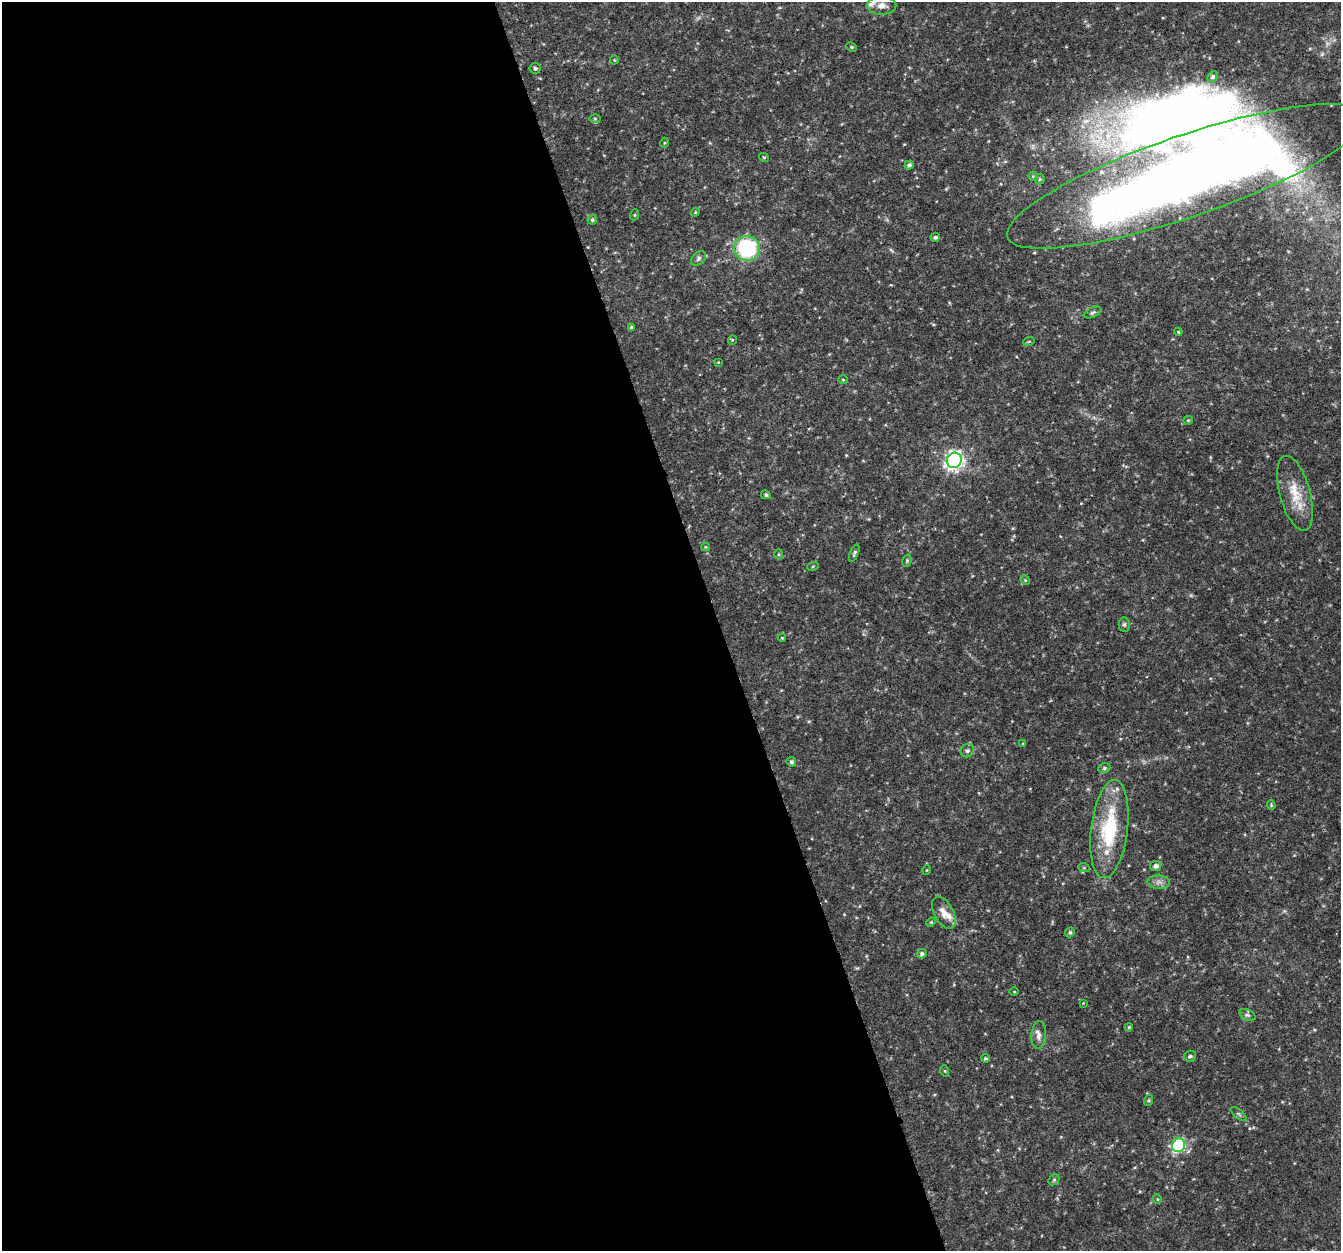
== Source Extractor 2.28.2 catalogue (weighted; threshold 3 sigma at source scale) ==
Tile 9 of 4 x 4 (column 1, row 3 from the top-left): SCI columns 5-1343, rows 1368-2616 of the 5362 x 5182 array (HDU 1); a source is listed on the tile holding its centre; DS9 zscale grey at full resolution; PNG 1343 x 1253 px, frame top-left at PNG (2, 2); each listed source drawn as its Kron ellipse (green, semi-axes under 4 px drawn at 4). Shown black and unused: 54% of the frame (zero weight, under 3 of 4 exposures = <1% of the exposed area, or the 3 px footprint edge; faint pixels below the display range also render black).
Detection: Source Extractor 2.28.2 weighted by HDU 2 'WHT'; one run over the whole footprint, this tile lists its part. Background 0.0306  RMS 0.0034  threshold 0.0155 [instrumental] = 3 sigma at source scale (4.5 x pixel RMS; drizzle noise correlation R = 1.50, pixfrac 1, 0.0396/0.0396 arcsec/px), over >= 5 px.
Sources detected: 70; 1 inside a brighter object's white glare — neither listed nor drawn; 5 inside a brighter listed object's ellipse — not listed separately; the other 64 listed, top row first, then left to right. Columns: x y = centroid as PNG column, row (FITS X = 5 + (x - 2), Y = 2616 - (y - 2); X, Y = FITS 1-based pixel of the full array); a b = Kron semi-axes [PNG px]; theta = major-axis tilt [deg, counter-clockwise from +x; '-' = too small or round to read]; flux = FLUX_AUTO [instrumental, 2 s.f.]
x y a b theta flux
882 6 14 9 2 2.8
852 47 6 4 -27 0.46
614 60 4 4 - 0.32
535 68 5 5 - 0.57
1213 77 5 5 - 0.7
595 119 6 4 0 0.41
664 143 5 3 - 0.29
764 157 5 3 - 0.34
909 165 4 4 - 0.78
1033 176 4 4 - 0.38
1186 176 189 40 19 530
1040 179 5 5 - 0.47
695 212 4 4 - 0.34
634 215 5 3 - 0.36
592 220 5 4 - 0.57
935 237 5 4 - 0.75
747 248 13 12 - 29
698 258 8 6 42 0.92
1093 312 9 5 24 0.77
632 328 4 4 - 0.7
1178 332 4 3 - 0.37
732 340 5 3 - 0.34
1029 341 6 3 19 0.35
718 362 3 3 - 0.23
843 380 5 3 - 0.29
1188 420 5 4 - 0.38
954 460 8 7 - 140
1295 493 38 15 -75 9.4
766 495 5 4 - 0.55
705 547 4 4 - 0.36
854 553 9 4 68 0.71
778 554 5 3 - 0.36
907 561 6 4 70 0.49
813 566 6 3 20 0.4
1025 580 5 4 - 0.43
1124 624 7 5 88 0.71
782 638 4 4 - 0.32
1023 743 4 3 - 0.34
967 751 7 6 - 0.84
791 762 5 4 - 0.88
1104 768 6 5 - 0.6
1271 805 4 4 - 0.41
1109 829 49 18 83 26
1156 866 5 5 - 1.3
1084 868 6 4 -19 0.42
927 870 5 3 - 0.29
1159 882 11 7 -2 1.6
944 912 17 9 -61 3.3
931 922 5 4 - 0.4
1070 932 5 4 - 0.6
922 954 5 4 - 0.79
1014 992 5 3 - 0.3
1083 1003 3 3 - 0.21
1248 1015 8 5 -25 0.77
1129 1027 4 4 - 0.42
1039 1035 14 7 85 2
1190 1056 6 5 - 0.79
985 1058 4 4 - 0.56
945 1071 6 3 -71 0.35
1149 1100 5 3 - 0.38
1238 1114 10 3 -40 0.56
1179 1145 7 6 - 49
1054 1180 6 4 44 0.49
1157 1199 5 3 - 0.3
Overlapping masked pixels (flux is a lower limit): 1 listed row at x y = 1186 176